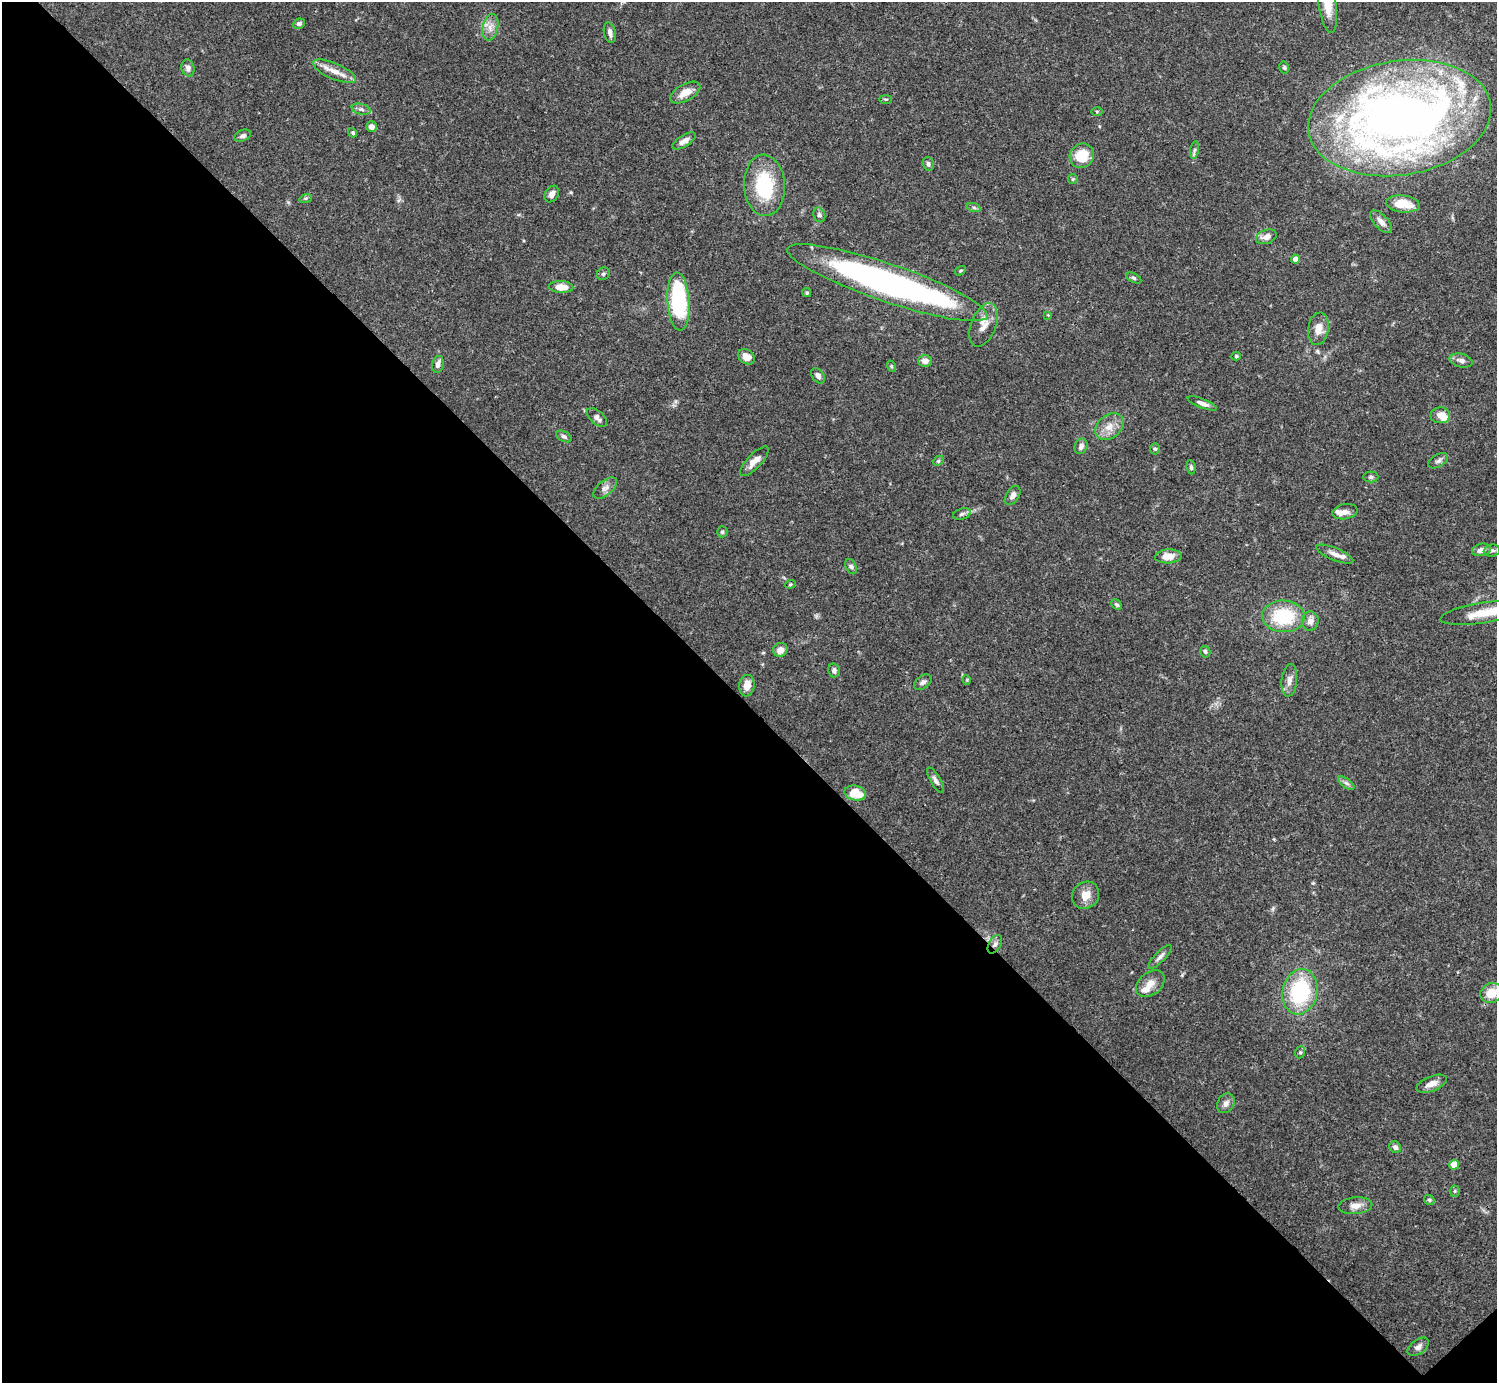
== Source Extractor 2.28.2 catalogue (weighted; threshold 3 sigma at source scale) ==
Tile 14 of 4 x 4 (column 2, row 4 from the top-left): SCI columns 1495-2989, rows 158-1538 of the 5981 x 5981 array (HDU 1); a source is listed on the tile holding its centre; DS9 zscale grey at full resolution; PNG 1499 x 1385 px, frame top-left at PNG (2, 2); each listed source drawn as its Kron ellipse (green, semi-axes under 4 px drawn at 4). Shown black and unused: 49% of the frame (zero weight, under 3 of 4 exposures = <1% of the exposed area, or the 3 px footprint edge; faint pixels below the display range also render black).
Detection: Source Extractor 2.28.2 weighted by HDU 2 'WHT'; one run over the whole footprint, this tile lists its part. Background 0.0728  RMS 0.0032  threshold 0.0145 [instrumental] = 3 sigma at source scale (4.5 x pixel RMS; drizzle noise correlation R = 1.50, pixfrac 1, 0.05/0.05 arcsec/px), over >= 5 px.
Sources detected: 102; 1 inside a brighter object's white glare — neither listed nor drawn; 3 inside a brighter listed object's ellipse — not listed separately; the other 98 listed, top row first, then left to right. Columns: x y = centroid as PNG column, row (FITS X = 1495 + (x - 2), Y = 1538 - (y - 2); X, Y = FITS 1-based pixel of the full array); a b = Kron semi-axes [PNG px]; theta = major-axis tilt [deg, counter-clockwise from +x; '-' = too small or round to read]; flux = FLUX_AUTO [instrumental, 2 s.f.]
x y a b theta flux
1327 3 30 9 -81 6.4
299 24 6 5 - 0.99
490 27 13 7 77 2.3
610 33 10 5 -77 1.3
1284 67 6 4 -75 0.56
188 68 8 6 -75 1.4
334 71 23 8 -23 3.6
685 92 16 8 29 4.2
885 99 6 3 0 0.34
361 109 9 5 -14 1
1097 112 5 4 - 0.36
1400 118 92 57 9 290
371 127 5 5 - 1.5
353 133 5 4 - 0.58
243 136 8 5 21 1
684 141 13 5 31 1.9
1194 150 8 4 81 0.69
1082 156 13 11 50 8.6
928 164 7 5 -74 0.78
1073 179 5 5 - 0.39
764 185 31 20 -86 20
552 194 9 6 57 1.5
306 198 6 4 18 0.48
1403 204 17 8 -7 6.2
974 208 7 4 -20 0.57
819 215 7 5 -69 0.82
1381 222 14 7 -46 2
1266 237 10 7 19 2.1
1296 259 4 4 - 2.8
960 271 5 3 - 0.36
603 274 7 6 - 0.66
1134 278 8 4 -27 0.62
887 283 105 19 -19 120
561 287 12 6 -3 4.7
807 293 5 4 - 0.53
678 301 29 11 -86 34
1048 315 4 4 - 0.28
984 325 23 12 69 4
1318 329 16 10 81 3.8
1236 356 4 4 - 0.43
746 357 9 7 -35 3.1
1461 360 12 6 -14 1.4
925 361 7 6 - 2
438 364 8 5 76 1.4
891 366 6 3 -71 0.35
818 376 8 5 -52 1.1
1202 403 15 4 -21 1.5
1440 415 10 8 1 3.3
597 417 12 6 -41 1.6
1109 427 16 11 40 3.7
564 436 8 5 -27 0.79
1081 446 8 6 65 1.3
1155 449 5 5 - 0.52
754 461 19 7 46 2.8
938 461 6 4 45 0.45
1438 461 11 6 29 1
1191 467 7 4 -83 0.63
1371 477 8 5 0 0.78
605 488 14 7 40 1.6
1013 495 10 6 58 1.4
1345 512 12 7 9 1.8
962 514 9 5 16 0.86
722 532 5 5 - 0.56
1481 550 9 6 11 2.1
1492 550 8 6 6 0.96
1335 554 20 6 -22 2.5
1168 556 13 7 3 4.1
851 567 8 5 -62 0.7
790 584 5 4 - 0.39
1117 605 6 4 -44 0.49
1484 613 44 10 9 9.1
1283 616 21 16 -3 18
1310 621 9 8 - 1.9
780 650 7 6 - 2.3
1205 652 6 5 - 0.68
834 670 7 5 -76 0.96
967 680 5 3 - 0.31
1289 680 16 7 84 2.1
923 682 10 6 37 0.96
747 686 11 7 83 3.2
935 780 14 5 -60 1.1
1346 783 9 4 -35 0.85
855 793 11 7 -12 7.5
1085 895 14 13 - 3.7
995 944 10 6 60 1.2
1160 957 16 5 46 1.4
1150 984 16 11 38 3
1300 992 23 17 77 27
1491 993 11 9 26 5.5
1300 1052 6 5 - 0.63
1432 1084 16 7 21 2.3
1226 1103 10 8 60 1.6
1395 1147 6 5 - 1.1
1454 1165 5 5 - 5.1
1455 1191 5 5 - 0.44
1429 1200 6 4 -46 0.45
1355 1206 17 8 5 2.6
1418 1347 12 7 36 1.4
Overlapping masked pixels (flux is a lower limit): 1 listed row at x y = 995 944
Isophote crosses this tile's border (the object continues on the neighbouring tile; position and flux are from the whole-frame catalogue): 2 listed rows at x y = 1327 3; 1484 613